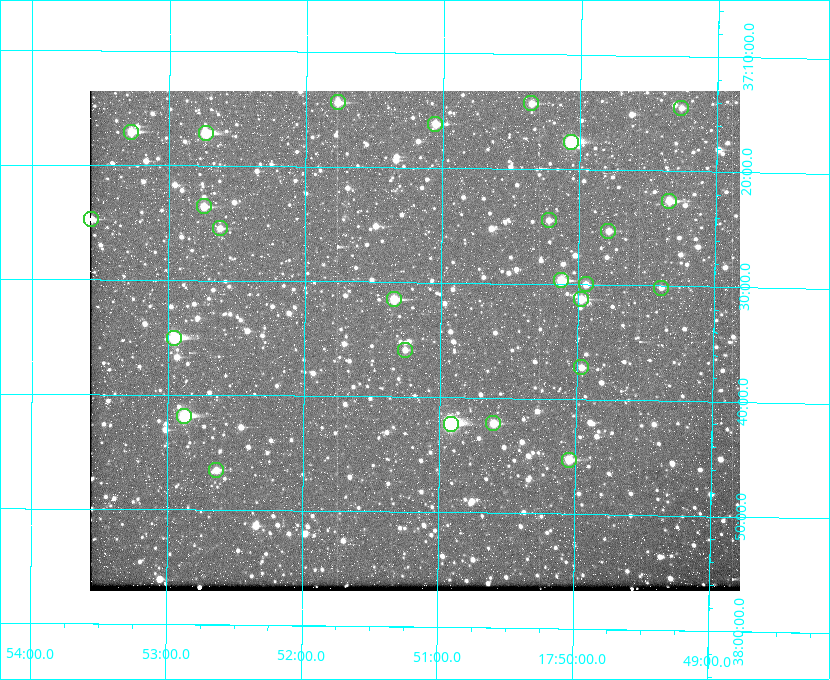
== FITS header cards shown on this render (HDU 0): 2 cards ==
NAXIS1  =                  650
NAXIS2  =                  500

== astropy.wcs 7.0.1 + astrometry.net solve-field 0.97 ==
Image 650 x 500 px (HDU 0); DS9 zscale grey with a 90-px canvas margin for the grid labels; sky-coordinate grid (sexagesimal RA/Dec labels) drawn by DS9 from the SOLVED WCS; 26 Tycho-2 reference stars matched to detected sources circled (green)
Header WCS: none
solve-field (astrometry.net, Tycho-2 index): SOLVED blind (the file carries no WCS)
Solved WCS: RA---TAN-SIP/DEC--TAN-SIP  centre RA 17:51:11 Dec +37:35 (267.80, +37.58 deg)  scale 5.23 arcsec/px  FOV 56.7' x 43.6'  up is +179 deg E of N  parity flipped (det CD > 0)
(file carries no celestial WCS; the grid is the blind solution)
Tycho-2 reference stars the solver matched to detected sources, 26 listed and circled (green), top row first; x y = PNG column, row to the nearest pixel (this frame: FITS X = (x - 90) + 1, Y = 500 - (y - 91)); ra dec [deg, ICRS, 3 dp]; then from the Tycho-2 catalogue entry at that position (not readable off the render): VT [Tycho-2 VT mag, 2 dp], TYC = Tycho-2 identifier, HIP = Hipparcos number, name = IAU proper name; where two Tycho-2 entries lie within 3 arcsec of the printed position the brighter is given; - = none
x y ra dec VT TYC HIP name
338 102 267.943 +37.240 10.39 2620-505-1 - -
531 103 267.589 +37.238 11.09 2619-212-1 - -
681 108 267.316 +37.242 12.03 2619-611-1 - -
435 124 267.764 +37.270 10.17 2620-784-1 - -
131 132 268.319 +37.285 9.88 2620-536-1 - -
206 133 268.183 +37.286 8.98 2620-786-1 87506 -
571 142 267.517 +37.293 8.96 2619-379-1 - -
669 201 267.335 +37.377 10.60 2619-634-1 - -
204 206 268.186 +37.393 10.44 2620-175-1 - -
91 219 268.392 +37.412 10.60 2620-800-1 - -
549 220 267.555 +37.408 11.50 2619-358-1 - -
220 228 268.156 +37.424 11.25 2620-712-1 - -
608 231 267.445 +37.422 11.17 2619-451-1 - -
561 280 267.531 +37.495 10.07 2619-274-1 - -
586 284 267.485 +37.500 11.33 2619-40-1 - -
661 288 267.347 +37.503 12.15 3088-638-1 - -
394 299 267.836 +37.525 9.96 3089-889-1 - -
581 299 267.494 +37.522 10.35 3088-270-1 - -
174 338 268.239 +37.584 8.64 3089-755-1 - -
405 350 267.815 +37.598 11.54 3089-1081-1 - -
581 367 267.491 +37.621 11.40 3088-1284-1 - -
184 416 268.219 +37.697 8.93 3089-671-1 - -
493 423 267.652 +37.703 11.04 3089-693-1 - -
451 424 267.730 +37.705 8.13 3089-1203-1 87349 -
569 460 267.512 +37.755 10.10 3089-2332-1 - -
216 470 268.159 +37.775 11.22 3089-2245-1 - -